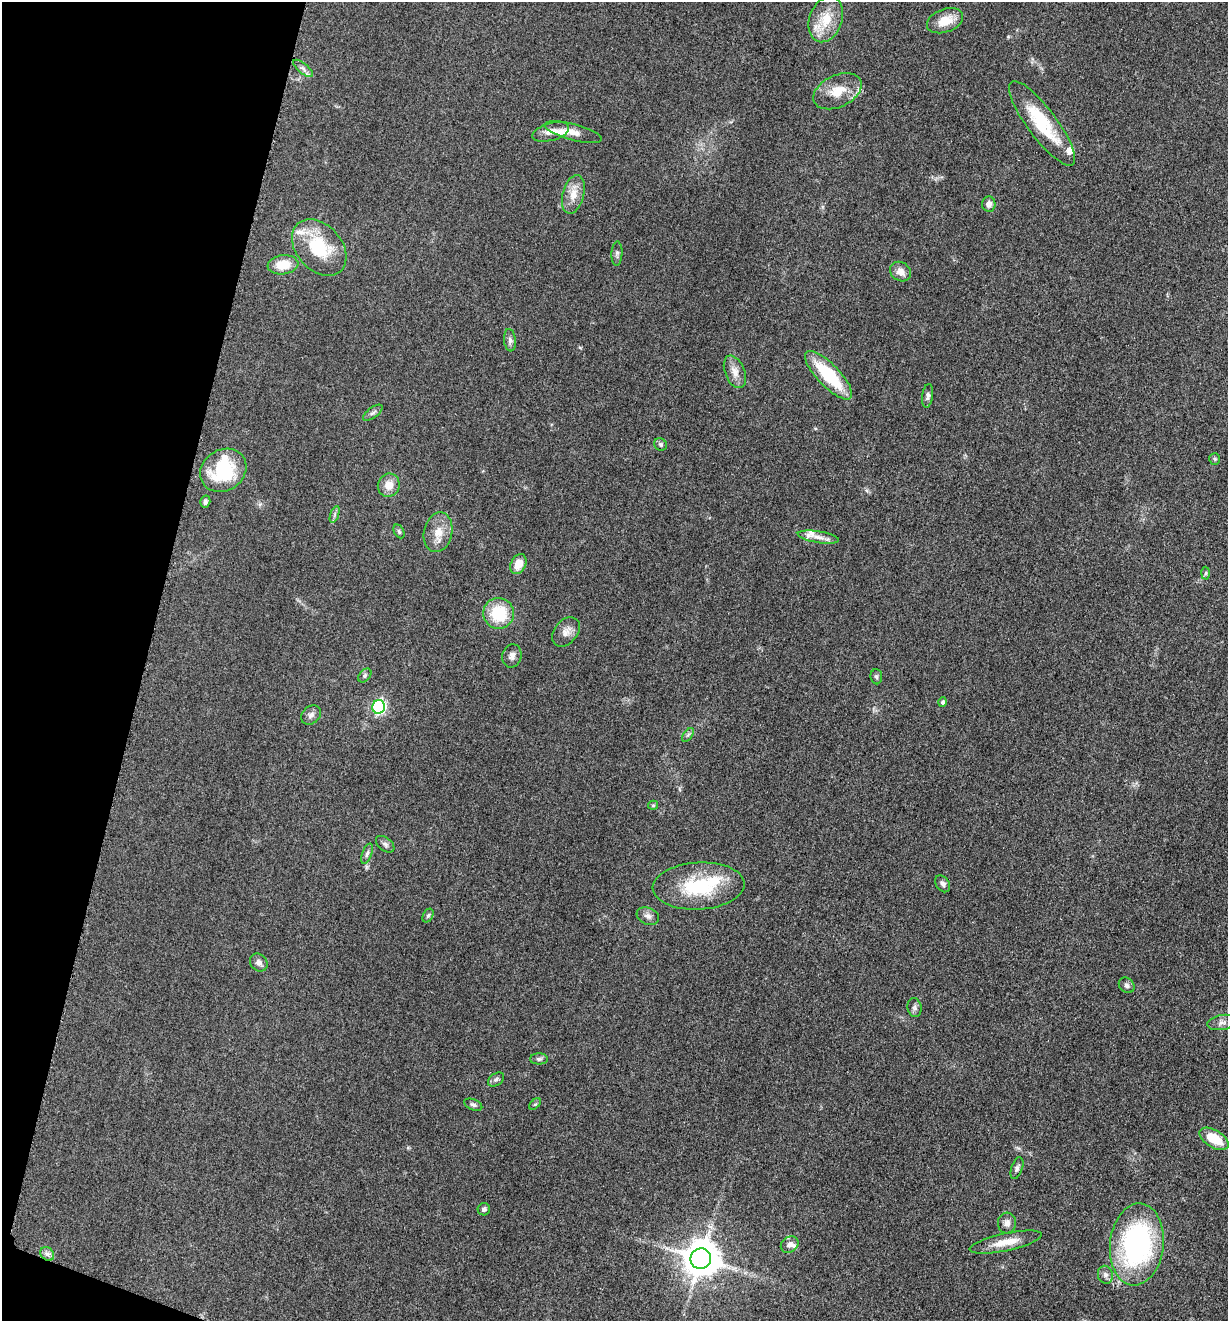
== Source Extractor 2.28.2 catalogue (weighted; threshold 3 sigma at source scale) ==
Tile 9 of 4 x 4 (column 1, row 3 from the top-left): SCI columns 264-1489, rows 1330-2648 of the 5306 x 5294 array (HDU 1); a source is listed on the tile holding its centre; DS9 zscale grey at full resolution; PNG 1230 x 1323 px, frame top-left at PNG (2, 2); each listed source drawn as its Kron ellipse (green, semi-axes under 4 px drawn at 4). Shown black and unused: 12% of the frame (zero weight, under 3 of 5 exposures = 1% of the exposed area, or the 3 px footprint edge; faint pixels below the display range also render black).
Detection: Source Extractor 2.28.2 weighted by HDU 2 'WHT'; one run over the whole footprint, this tile lists its part. Background 0.0505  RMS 0.0057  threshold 0.0256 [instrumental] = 3 sigma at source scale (4.5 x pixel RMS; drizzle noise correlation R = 1.50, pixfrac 1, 0.05/0.05 arcsec/px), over >= 5 px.
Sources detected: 72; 1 inside a brighter object's white glare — neither listed nor drawn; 8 inside a brighter listed object's ellipse — not listed separately; the other 63 listed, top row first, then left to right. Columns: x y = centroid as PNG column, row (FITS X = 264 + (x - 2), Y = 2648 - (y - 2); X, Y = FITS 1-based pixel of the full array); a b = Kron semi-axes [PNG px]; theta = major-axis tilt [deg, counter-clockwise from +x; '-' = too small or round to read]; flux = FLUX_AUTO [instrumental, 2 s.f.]
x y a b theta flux
826 19 23 16 70 14
945 21 19 11 20 9.8
303 68 12 5 -39 1.9
837 91 26 16 25 12
1042 123 51 14 -53 30
551 132 19 8 16 5.5
573 132 29 8 -15 5.7
573 194 20 10 75 7.4
989 204 7 7 - 3.2
319 247 32 22 -48 30
617 254 12 5 87 1.5
283 265 15 9 7 11
900 272 11 9 -33 4.1
510 340 11 6 -84 2.1
735 372 17 9 -68 5
829 375 32 11 -46 34
928 396 12 5 82 1.7
373 413 11 5 37 1.6
660 444 7 6 - 1.1
1215 459 6 5 - 0.85
223 470 24 20 33 36
389 485 12 10 64 6.6
205 502 6 5 - 1.5
335 514 9 4 71 1.3
399 531 7 5 -63 1
438 532 20 14 77 8.6
818 537 21 6 -9 4.3
518 564 10 7 62 6.7
1206 573 6 4 88 0.93
499 613 15 15 - 23
566 632 16 11 52 4.6
512 656 12 9 76 2.8
365 676 8 5 50 1.2
876 677 7 6 - 1.2
943 702 5 4 - 1.2
379 707 7 6 - 95
311 715 11 8 42 2.5
688 735 8 4 53 1.2
653 805 5 4 - 0.7
385 844 10 6 -39 1.8
367 854 10 4 70 1.6
943 884 9 6 -56 2.1
698 886 46 23 3 38
428 915 7 5 62 1
648 916 11 8 -22 2.6
259 963 9 8 - 2.4
1127 985 8 7 - 1.7
915 1007 9 7 -80 1.7
1222 1022 14 7 10 2.7
539 1059 9 5 0 1.4
496 1079 9 6 36 1.5
535 1104 7 4 44 0.85
473 1105 9 5 -21 1.4
1214 1139 16 8 -31 14
1017 1168 11 5 71 1.7
484 1209 6 6 - 1.3
1007 1223 10 9 - 3
1006 1242 37 8 12 10
1137 1244 41 27 84 110
790 1245 9 7 35 2.9
47 1254 8 6 -43 2
701 1259 10 10 - 1500
1105 1275 9 7 -76 2.2